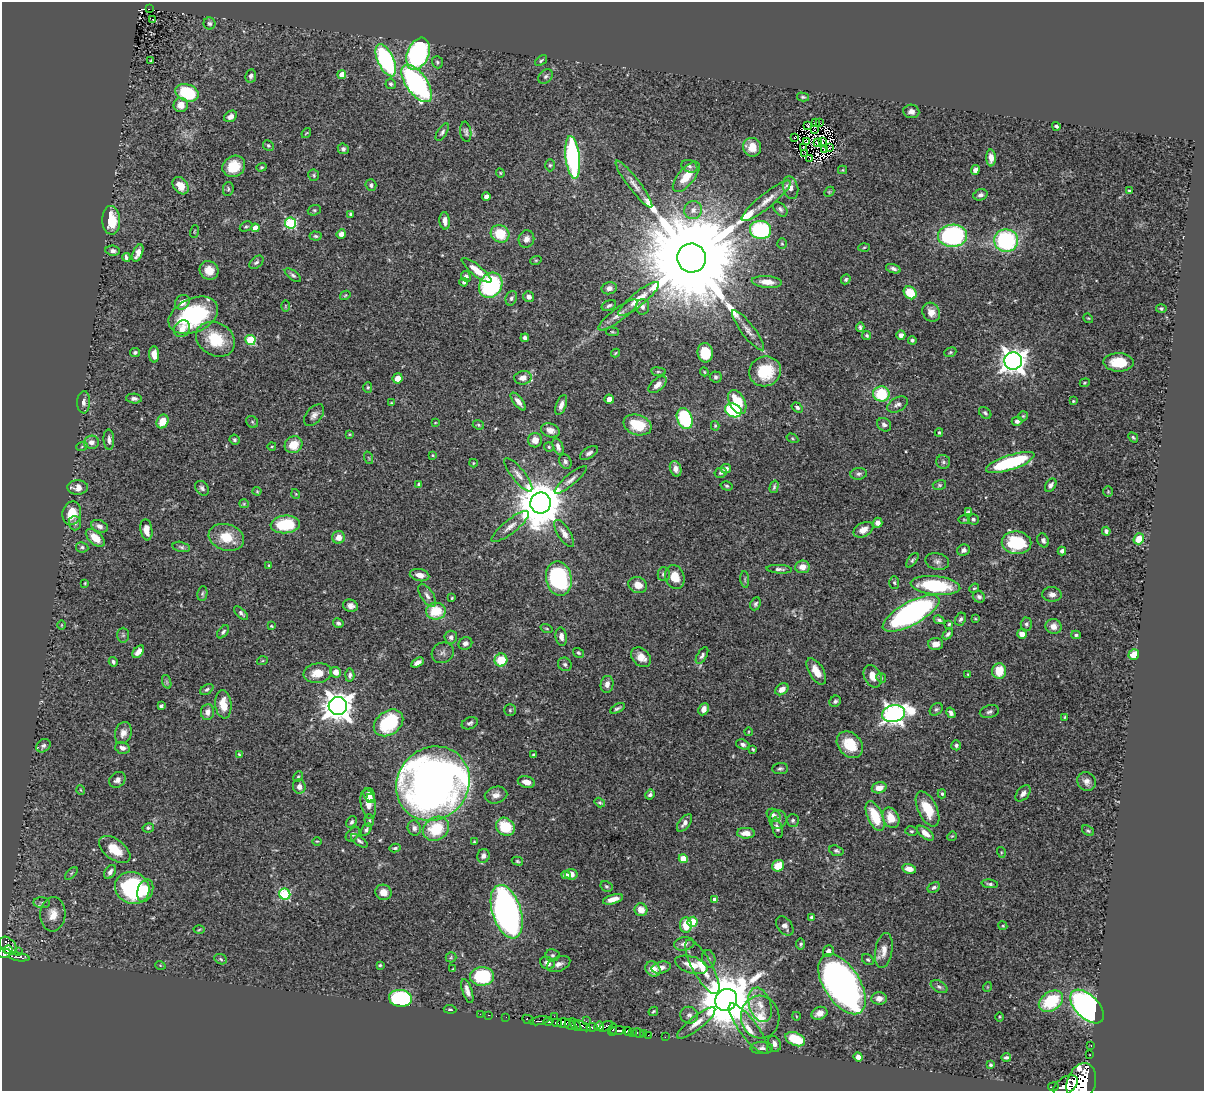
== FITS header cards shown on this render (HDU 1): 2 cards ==
NAXIS1  =                 1202
NAXIS2  =                 1089

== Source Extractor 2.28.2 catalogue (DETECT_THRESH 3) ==
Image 1202 x 1089 px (HDU 1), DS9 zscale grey, 1 PNG px = 1 image px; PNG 1206 x 1093 px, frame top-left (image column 1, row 1089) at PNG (2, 2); each listed source drawn as its Kron ellipse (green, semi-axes under 4 px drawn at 4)
Background 0.712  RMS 0.019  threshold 0.0558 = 3 sigma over >= 5 px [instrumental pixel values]
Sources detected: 468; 5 with non-positive FLUX_AUTO (blend fragments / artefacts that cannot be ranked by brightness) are neither listed nor drawn; the other 463 listed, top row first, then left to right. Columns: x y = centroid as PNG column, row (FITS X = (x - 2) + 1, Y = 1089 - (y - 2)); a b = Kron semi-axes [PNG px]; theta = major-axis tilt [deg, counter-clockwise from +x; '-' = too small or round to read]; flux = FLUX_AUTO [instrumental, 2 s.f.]
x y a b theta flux
149 9 2 2 - 6.8
153 19 2 2 - 0.92
210 24 6 6 - 3
418 54 17 10 68 260
386 60 17 8 -65 180
541 60 7 4 38 2
151 61 3 2 - 0.98
437 62 6 5 - 2.1
342 75 4 4 - 16
251 76 7 5 81 4
546 76 8 6 45 3.2
417 83 22 10 -55 290
391 84 5 5 - 2.6
187 93 12 8 -19 66
803 97 6 3 -14 2
181 105 7 7 - 11
911 111 8 7 - 6
230 116 7 5 35 6.4
815 122 3 2 - 280
820 123 2 2 - 0.76
807 125 3 2 - 1.5
1056 126 4 3 - 2.4
815 130 2 2 - 0.28
442 132 10 4 58 3.3
466 132 10 5 -81 3.1
306 133 5 3 - 1.1
794 137 4 2 - 3.3
806 141 3 2 - 0.2
818 142 3 2 - 2
822 142 4 2 - 1.3
268 145 5 5 - 2
752 147 9 9 - 16
803 148 4 3 - 1.5
829 148 4 2 - 0.4
343 149 6 5 - 3.4
825 150 2 2 - 0.48
805 154 4 2 - 1.1
573 157 21 7 -83 230
810 158 3 2 - 0.49
991 158 8 5 -88 8
550 165 6 5 - 2
234 166 12 10 34 29
689 166 8 6 -21 3.5
261 167 5 4 - 1.5
843 170 4 4 - 1.3
975 170 5 4 - 6
500 173 4 4 - 1.1
314 175 5 5 - 2.1
686 177 18 8 50 21
634 184 29 6 -53 11
371 185 6 5 - 3.1
181 186 9 7 -51 17
790 188 11 7 -76 7.1
228 189 7 5 81 2.3
1129 191 3 2 - 1.6
829 192 6 4 44 1.6
980 195 7 5 18 4
486 197 4 4 - 8.9
766 201 31 7 39 17
780 209 8 5 -46 3.3
314 210 7 5 18 2.2
693 210 9 8 - 7.4
351 214 4 3 - 2.4
111 220 14 9 -87 32
445 221 9 5 -85 7.9
291 223 5 5 - 120
246 227 6 4 26 1.9
255 228 4 4 - 15
760 230 10 9 - 130
194 231 6 3 71 0.95
341 234 5 4 - 5.8
500 234 9 8 - 35
316 236 6 4 -4 2.2
952 236 14 11 2 190
526 239 9 7 73 6.8
1006 241 12 11 - 140
782 244 5 5 - 1.7
864 247 5 3 - 1.4
113 251 7 5 -7 3.9
138 253 9 4 68 11
126 257 4 3 - 3
692 258 14 14 - 55000
536 260 6 3 18 1.5
256 262 8 5 39 3.1
893 269 7 4 -17 3.7
209 270 10 9 - 17
477 270 18 5 -39 18
293 275 9 4 -37 3
466 276 5 5 - 4.3
846 279 5 4 - 2.3
464 282 4 4 - 3.4
767 282 15 6 -5 14
491 285 13 11 54 130
609 288 7 6 - 6.3
910 293 7 6 - 39
345 295 5 4 - 1.3
529 297 5 5 - 6.8
511 298 7 5 71 3.2
639 299 25 7 39 20
182 302 8 6 45 9.5
609 305 8 5 26 2.7
285 306 6 4 90 1.3
642 307 8 6 -87 4.5
1161 309 5 4 - 1.9
931 312 10 8 -62 9.8
193 315 26 16 24 120
618 315 24 6 37 11
1088 318 5 4 - 1.3
860 327 4 4 - 2.6
182 329 9 7 54 8.7
748 330 25 6 -52 9.8
612 332 6 3 -8 1.4
867 335 4 3 - 2
901 335 4 4 - 4.8
525 338 4 4 - 3.9
215 339 20 16 -31 45
250 340 5 5 - 70
912 340 4 4 - 2.2
135 352 5 4 - 2.6
950 352 6 4 22 1.8
615 353 4 3 - 1.5
705 353 9 7 -83 37
154 354 8 5 -87 9.4
1013 361 9 8 - 1300
1119 362 15 9 -2 32
765 371 16 14 17 50
658 372 7 4 -7 1.9
704 372 4 3 - 1.3
716 377 6 5 - 2.5
398 378 5 5 - 11
523 378 9 6 9 9.6
1085 383 5 4 - 1.2
658 385 11 6 41 7.2
368 387 5 4 - 1.7
881 394 8 7 - 56
134 399 8 5 -4 3.9
609 399 4 4 - 9
518 401 11 4 -52 7.1
1073 401 3 3 - 1.2
84 402 11 6 87 4.8
737 402 13 8 -62 41
391 403 3 2 - 1.3
898 404 11 7 29 5.1
561 405 10 5 69 7.1
797 407 6 4 -34 3
733 410 8 6 -24 95
985 413 7 5 -40 2.6
314 415 12 7 50 6.4
1023 416 5 5 - 1.6
685 419 11 7 -68 100
162 421 7 5 65 19
1017 421 5 4 - 3.9
252 422 6 5 - 2.2
435 423 3 2 - 0.93
478 425 6 4 -22 1.7
637 425 14 10 -18 35
884 425 7 6 - 4
715 426 5 4 - 1.6
550 430 9 7 -19 9.1
939 433 4 3 - 2
350 434 4 3 - 1.1
1133 437 5 3 - 1.9
792 438 6 4 -32 1.6
109 440 10 5 -86 4.7
234 440 5 4 - 2.3
535 440 7 7 - 9.6
91 442 7 6 - 7.3
293 445 9 8 - 22
82 446 6 3 20 1.6
272 446 4 3 - 1.1
558 446 9 5 -71 5.7
549 447 5 5 - 1.7
589 453 10 5 31 4
433 455 3 3 - 1.3
369 458 6 4 -71 1.5
565 462 7 6 - 3.7
943 462 7 7 - 2.9
1010 462 25 7 18 110
473 463 4 4 - 1.2
676 469 8 5 -70 7
726 469 5 4 - 4.9
721 473 6 5 - 2.8
859 474 8 6 7 3.7
518 475 21 6 -51 8.6
571 480 20 5 40 7
419 484 4 4 - 3.3
939 485 7 5 14 2.1
1051 485 7 5 57 4.2
727 486 6 4 -16 2
78 487 10 7 1 11
774 487 6 3 75 2.2
202 488 8 6 -50 3.9
257 491 4 4 - 1.3
1108 492 5 4 - 1.5
296 494 5 3 - 1
540 503 10 10 - 6100
244 504 5 4 - 1.4
968 512 4 3 - 2.4
72 513 12 9 78 24
973 519 5 5 - 2.9
964 520 5 3 - 1.3
75 523 7 6 - 3.1
878 523 5 5 - 5.7
285 524 14 9 6 64
99 526 8 6 -23 5.9
510 526 23 7 38 10
146 530 11 6 -82 12
863 530 10 7 28 11
1106 531 4 4 - 3.3
564 533 15 6 -57 9
226 537 18 13 -16 33
339 537 6 6 - 11
95 538 11 6 -42 16
1139 539 6 5 - 24
1043 540 7 5 -65 3.6
1016 543 15 11 -8 73
82 547 6 5 - 2.5
181 547 9 5 -13 2.6
963 550 6 5 - 4.6
1062 551 4 4 - 3.8
912 560 8 4 52 2.4
937 561 12 8 -12 5.6
269 565 4 3 - 1
802 567 7 6 - 11
779 569 13 4 -4 3.8
664 574 7 6 - 4
420 575 10 6 -11 11
675 577 12 9 -70 21
559 579 17 13 -78 160
745 579 8 3 -85 1.8
85 583 3 3 - 1.1
894 583 6 5 - 2.2
638 585 9 8 - 13
935 586 25 9 -6 94
974 588 5 4 - 1.7
202 594 7 5 83 2.5
1052 594 9 7 -3 6.8
427 595 13 6 -57 6.2
979 597 6 5 - 3.5
452 598 3 2 - 1.2
756 604 7 5 65 2.7
350 606 7 6 - 5.8
436 611 10 8 7 38
241 613 9 4 -43 3.1
911 613 32 11 29 380
961 619 7 5 64 3.2
975 619 4 3 - 1.2
939 620 5 4 - 3
338 623 5 4 - 2.6
949 624 3 3 - 1.7
1026 624 6 5 - 3.1
61 625 5 3 - 0.96
271 626 4 3 - 1.1
1053 626 8 7 - 9.2
547 629 6 3 -19 1.3
223 632 7 4 51 2.8
948 634 6 4 44 3.3
1022 634 5 4 - 8.5
123 635 7 5 90 2.6
1076 635 5 4 - 2.5
451 637 6 6 - 4.4
561 637 9 5 -82 6.4
465 643 7 6 - 4.3
936 644 7 6 - 9.8
138 652 7 4 49 7.7
443 653 11 10 - 5.4
578 653 6 4 -32 2
1134 654 5 5 - 21
702 656 9 4 59 3.7
641 657 11 8 -43 12
501 660 6 6 - 32
262 661 5 3 - 1.2
113 662 5 4 - 3
417 663 7 4 32 7.4
565 664 7 6 - 2.9
816 671 14 7 -59 14
999 671 8 7 - 28
336 672 5 5 - 9.8
318 673 14 10 8 19
968 674 4 3 - 1.2
350 675 6 4 86 3.5
873 676 12 8 -63 12
881 678 5 4 - 1.8
167 682 7 4 -71 2.2
607 684 8 6 78 6.7
207 689 7 4 33 2.7
782 689 7 5 34 10
835 701 6 5 - 2.8
223 704 14 8 -83 21
161 706 4 3 - 3.4
338 706 9 9 - 1800
617 708 8 3 27 2.8
704 709 6 5 - 6.9
936 709 7 5 43 2.6
510 710 6 6 - 2.3
207 712 8 6 85 7.2
989 712 10 6 15 3.7
951 713 5 4 - 4.3
894 714 11 8 12 750
1065 717 4 3 - 1.3
389 723 16 11 36 83
470 723 8 5 23 3.3
748 732 4 2 - 0.89
123 733 11 8 73 8.6
743 744 7 5 -21 3.4
850 745 15 11 -47 31
956 745 5 5 - 2.8
43 746 8 6 38 3.3
122 748 7 5 -15 5.2
753 749 3 3 - 1.5
239 754 4 2 - 1.3
534 755 3 3 - 3
780 768 8 5 5 2.8
298 777 5 3 - 1.5
117 780 9 7 39 6.5
1087 781 10 9 - 7.4
526 782 9 5 -15 11
433 783 39 35 47 1300
299 787 7 6 - 7
879 788 7 5 16 10
81 790 5 3 - 1
1023 793 9 6 49 6.3
942 794 4 3 - 2
369 795 7 5 -66 5.4
496 795 11 8 12 8.2
650 795 5 4 - 3.3
371 799 5 4 - 3
600 803 5 4 - 1.8
368 804 15 7 -79 14
928 809 19 9 -64 32
774 815 7 5 -40 5.1
875 816 16 7 -66 40
891 818 11 8 -64 19
778 820 9 8 - 6.9
793 820 6 6 - 2.8
369 821 6 4 -89 2
351 822 6 4 57 2.4
684 823 10 5 52 6.2
505 827 10 8 -35 44
148 828 6 4 11 2.2
414 828 8 6 -73 5.3
777 828 10 5 -75 4.3
436 829 13 11 34 54
366 830 7 4 58 3.3
911 831 6 4 -14 1.7
1088 831 7 4 -36 2.1
746 833 9 5 -2 10
925 833 10 5 -39 10
353 834 8 5 44 3.3
952 836 5 4 - 1.3
317 841 5 3 - 1.2
359 841 10 4 -35 3.2
474 842 3 3 - 1.3
395 848 5 3 - 2.1
115 849 18 10 -37 26
836 851 7 5 -18 2.8
1001 852 5 3 - 1.3
483 856 7 6 - 4.6
683 859 4 4 - 27
517 861 6 4 -16 1.6
778 866 6 5 - 27
909 869 7 4 -13 9.5
110 872 7 5 57 5.3
71 873 8 3 46 1.7
571 874 6 5 - 8.4
566 875 5 4 - 4.1
990 884 8 4 -7 3.1
606 886 6 5 - 2
934 887 6 5 - 2.6
132 888 17 15 -25 130
145 891 12 7 72 16
383 892 8 7 - 12
285 894 5 5 - 120
613 899 10 4 15 11
715 900 4 4 - 7.5
42 903 8 5 -5 3.1
641 910 6 6 - 13
507 912 28 14 -72 660
53 914 17 12 85 15
811 917 3 3 - 2.5
692 922 5 5 - 30
686 925 8 6 -90 26
785 926 11 7 -52 5.7
1003 926 4 3 - 1.2
199 930 5 3 - 1.2
684 944 10 6 11 6
801 944 5 5 - 2.4
8 946 10 7 -49 290
8 950 5 3 - 120
828 951 6 5 - 5.9
884 951 17 8 80 12
19 952 3 2 - 4.3
4 953 7 4 -1 170
553 955 7 6 - 3
19 957 10 3 -8 79
451 957 5 5 - 1.7
221 959 6 5 - 2.3
709 959 8 6 -79 3.8
868 960 6 5 - 2
547 963 7 6 - 5.8
559 964 12 7 21 6.3
160 965 5 3 - 1.2
380 965 3 3 - 1.7
691 965 17 8 -16 17
661 967 9 6 13 7.2
702 967 30 9 -61 26
453 969 4 3 - 1.3
653 969 8 7 - 13
482 976 12 9 1 100
842 984 34 18 -58 790
939 987 9 5 -29 3.7
987 987 5 3 - 0.95
467 991 12 5 -71 8.1
401 998 11 8 -4 150
879 998 7 6 - 7.2
726 1000 11 10 - 8900
1051 1001 13 9 34 60
760 1005 18 11 -72 18
1087 1006 21 11 -45 460
450 1009 6 3 -6 1.7
653 1011 5 3 - 1.6
819 1013 8 6 21 8
480 1014 2 2 - 2.8
489 1015 3 2 - 9.1
689 1015 9 8 - 5
554 1016 2 2 - 11
796 1016 4 3 - 0.84
506 1017 2 2 - 5.7
760 1017 21 19 -81 32
999 1017 5 3 - 1.1
528 1019 6 3 -23 43
540 1021 10 3 10 250
586 1021 2 2 - 13
548 1022 4 3 - 160
557 1023 5 3 - 83
564 1023 6 4 0 520
696 1023 24 6 38 13
570 1025 6 4 -30 62
575 1025 7 3 -47 110
582 1026 9 4 -24 210
599 1026 5 4 - 280
606 1026 8 3 30 120
592 1027 5 3 - 140
748 1029 30 9 -53 19
613 1030 6 3 71 77
618 1031 8 3 3 290
628 1031 4 4 - 360
632 1032 4 3 - 130
638 1033 6 3 -28 36
643 1034 3 3 - 18
648 1035 2 2 - 5
665 1037 2 2 - 4.7
795 1039 10 6 -24 41
774 1044 8 6 -67 6.1
1091 1045 3 2 - 5.3
762 1048 11 6 1 5
1090 1055 2 2 - 0.89
858 1057 5 4 - 6.6
1006 1057 5 3 - 2.4
990 1065 3 3 - 1.7
1081 1082 20 14 70 3900
1066 1085 14 8 34 1300
1053 1087 5 3 - 100
At the frame edge (FLAGS 8, measured only in part): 1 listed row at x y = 1081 1082
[5 non-positive-flux detections neither listed nor drawn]